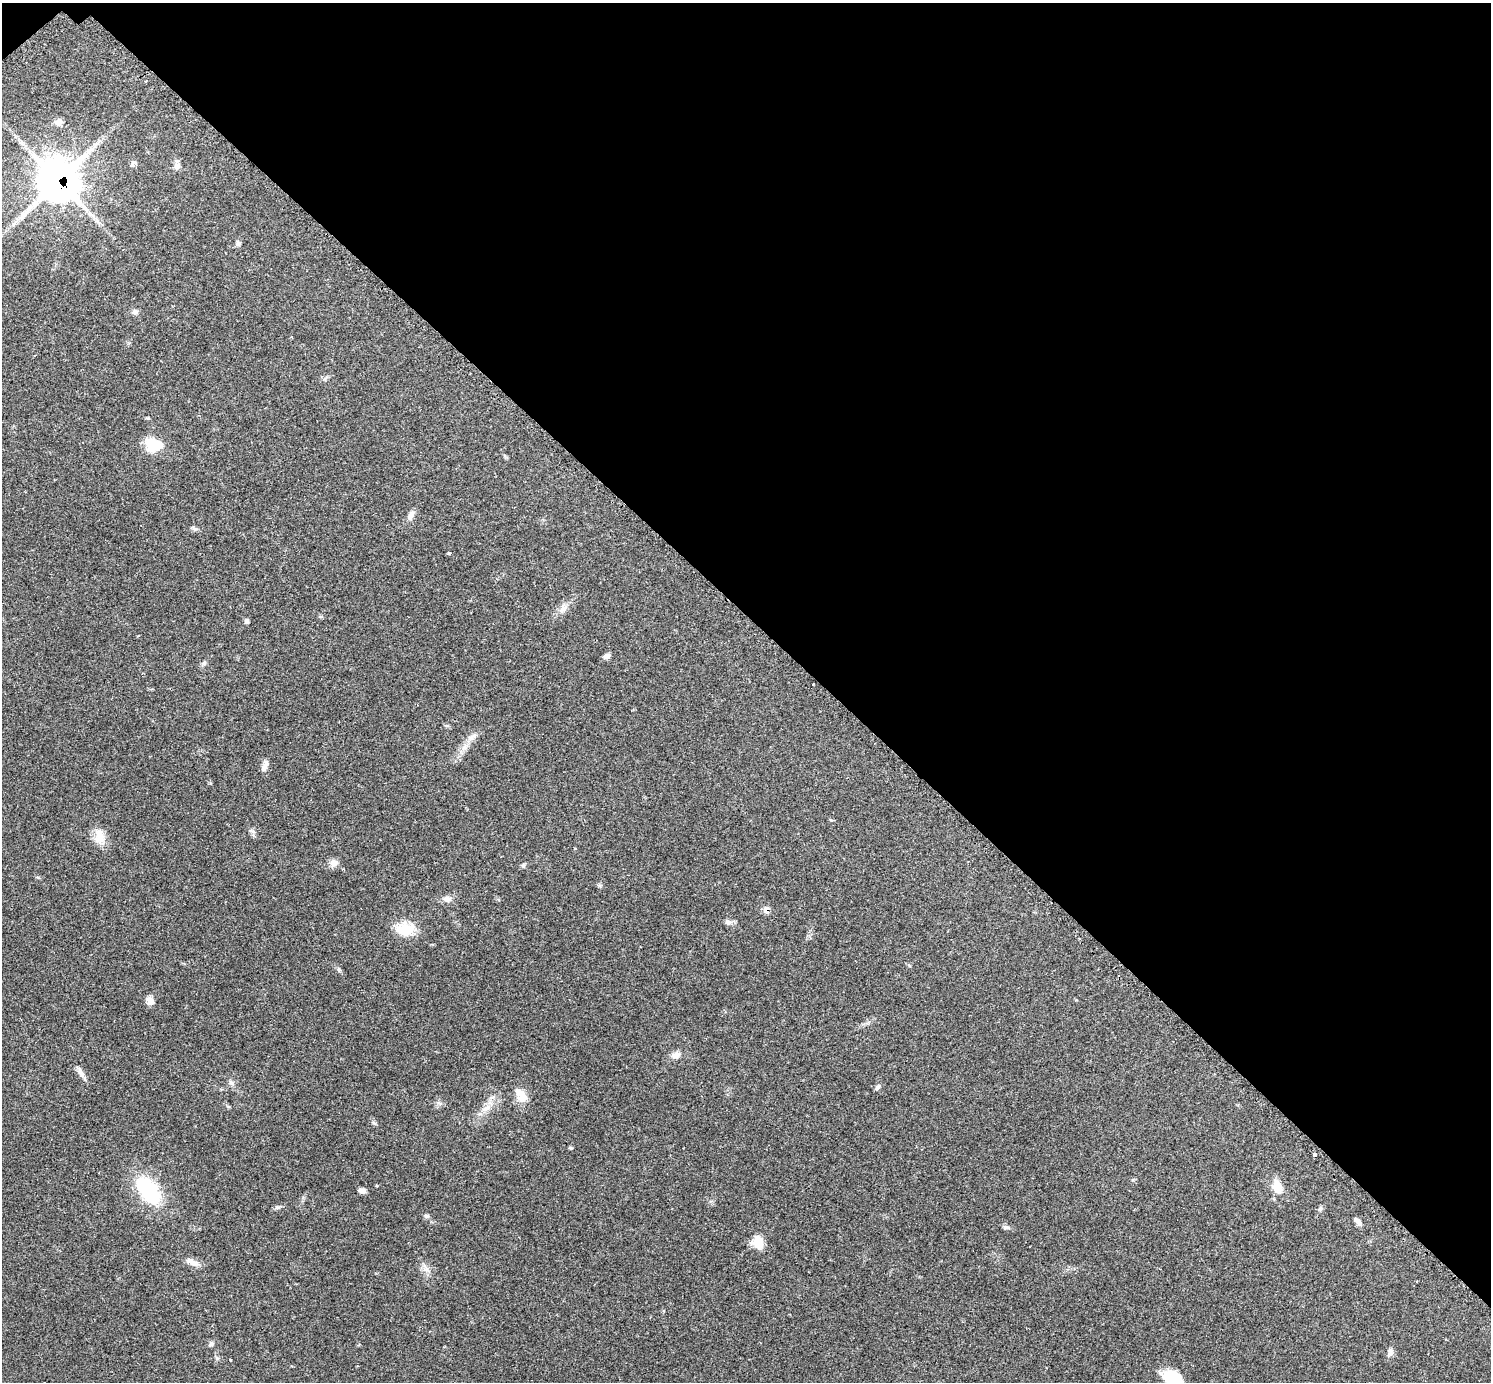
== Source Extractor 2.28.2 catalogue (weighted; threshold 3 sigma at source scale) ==
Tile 3 of 4 x 4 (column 3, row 1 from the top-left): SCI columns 3011-4499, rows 4327-5706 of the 6040 x 6040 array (HDU 1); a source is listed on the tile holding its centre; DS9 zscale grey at full resolution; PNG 1493 x 1384 px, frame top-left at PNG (2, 3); no overlay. Shown black and unused: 45% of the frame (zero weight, under 2 of 3 exposures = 2% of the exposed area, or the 3 px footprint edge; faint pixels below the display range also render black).
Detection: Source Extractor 2.28.2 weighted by HDU 2 'WHT'; one run over the whole footprint, this tile lists its part. Background 0.0776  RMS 0.0054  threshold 0.0244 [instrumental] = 3 sigma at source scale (4.5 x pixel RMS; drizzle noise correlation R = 1.50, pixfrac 1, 0.05/0.05 arcsec/px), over >= 5 px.
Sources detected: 49; all 49 listed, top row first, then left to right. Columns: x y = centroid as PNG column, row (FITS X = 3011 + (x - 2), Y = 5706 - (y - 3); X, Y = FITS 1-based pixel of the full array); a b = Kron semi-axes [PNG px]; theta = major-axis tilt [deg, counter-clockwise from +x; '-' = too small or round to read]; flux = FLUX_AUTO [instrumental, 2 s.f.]
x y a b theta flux
58 122 9 7 86 3
133 164 8 6 44 2
177 166 10 8 58 2.1
58 181 17 16 - 1000
238 243 8 6 -88 1.4
135 312 8 7 - 1.7
153 445 21 15 -10 14
411 515 15 7 63 2.7
449 553 3 3 - 0.7
563 608 16 9 42 4.1
246 621 6 5 - 1.2
607 656 9 6 23 1.8
204 663 7 5 46 1.1
813 684 3 3 - 0.61
470 737 10 8 -34 2.5
464 747 11 7 46 3.1
265 766 14 6 70 2.8
251 831 10 4 -22 0.97
99 836 20 12 -79 7.7
334 863 11 10 - 2.9
523 865 7 5 -89 0.94
447 899 10 8 -6 3.1
766 910 7 6 - 4
728 922 8 8 - 1.8
405 929 21 15 3 14
150 1001 10 7 -72 3.4
676 1055 14 8 19 3
80 1072 18 6 -59 2.6
231 1082 9 5 -56 1.5
878 1087 9 5 56 1.3
521 1096 17 11 -59 7.6
487 1108 16 8 33 4.8
373 1123 9 3 -21 0.72
571 1148 6 4 -12 0.58
1315 1155 4 3 - 4.4
1277 1186 20 12 -76 6.8
148 1190 30 17 -53 41
362 1191 8 5 -14 2.1
1320 1209 7 4 19 0.87
427 1216 7 5 -12 1.1
1358 1221 11 6 -47 1.9
1006 1227 9 6 -8 1.3
758 1242 14 13 - 7.5
192 1262 19 7 -22 4.3
426 1269 7 6 - 2
211 1344 6 6 - 1.3
1390 1352 12 7 85 2.2
230 1360 3 2 - 0.43
1173 1379 26 17 -37 18
Overlapping masked pixels (flux is a lower limit): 2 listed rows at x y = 58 181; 766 910
Isophote crosses this tile's border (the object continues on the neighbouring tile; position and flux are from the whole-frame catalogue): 1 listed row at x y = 1173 1379
Unlisted compact peaks at least as high as the median listed source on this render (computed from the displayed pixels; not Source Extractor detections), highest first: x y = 339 969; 277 1207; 195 529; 217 1358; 148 418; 599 886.